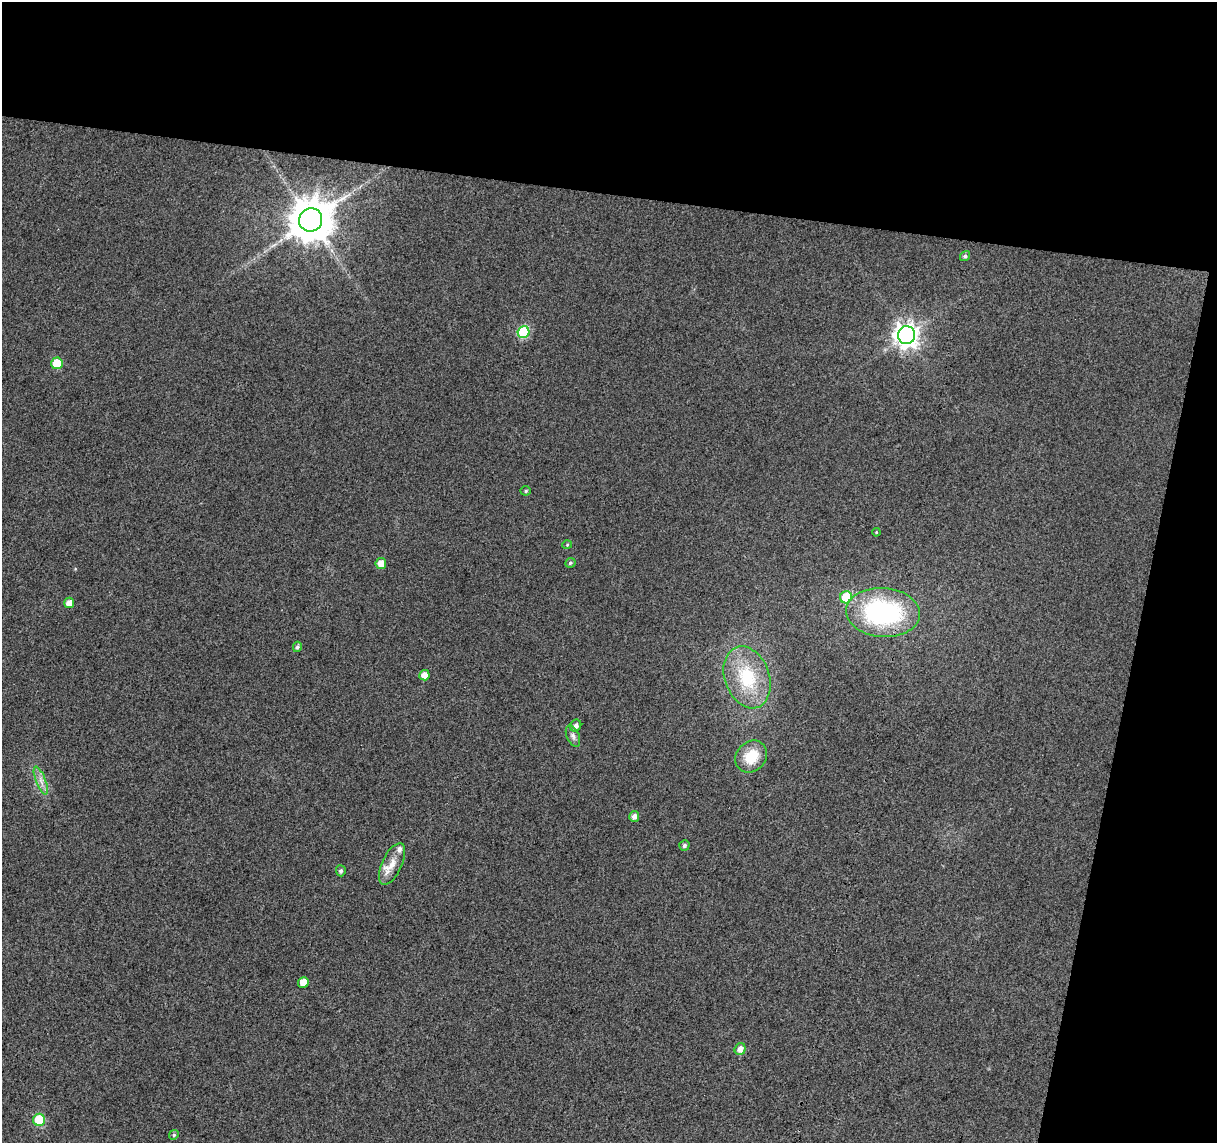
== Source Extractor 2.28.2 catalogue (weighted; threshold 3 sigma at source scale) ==
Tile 2 of 2 x 2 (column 2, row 1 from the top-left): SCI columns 1215-2429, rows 1269-2409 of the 2429 x 2522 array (HDU 1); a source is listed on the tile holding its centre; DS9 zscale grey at full resolution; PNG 1219 x 1145 px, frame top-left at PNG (2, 2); each listed source drawn as its Kron ellipse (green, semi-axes under 4 px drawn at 4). Shown black and unused: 23% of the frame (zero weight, under 3 of 4 exposures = <1% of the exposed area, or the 3 px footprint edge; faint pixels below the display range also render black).
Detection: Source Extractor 2.28.2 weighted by HDU 2 'WHT'; one run over the whole footprint, this tile lists its part. Background 0.035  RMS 0.011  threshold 0.0489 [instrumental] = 3 sigma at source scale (4.5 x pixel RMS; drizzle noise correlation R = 1.50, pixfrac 1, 0.0396/0.0396 arcsec/px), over >= 5 px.
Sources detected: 29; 1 inside a brighter listed object's ellipse — not listed separately; the other 28 listed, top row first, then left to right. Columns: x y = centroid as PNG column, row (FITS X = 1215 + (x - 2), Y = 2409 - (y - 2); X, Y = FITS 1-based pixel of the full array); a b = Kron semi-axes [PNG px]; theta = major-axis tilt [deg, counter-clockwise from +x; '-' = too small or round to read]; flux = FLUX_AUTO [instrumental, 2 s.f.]
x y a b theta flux
311 220 12 11 - 4100
965 256 5 4 - 2.6
523 332 6 6 - 77
907 335 9 8 - 920
57 363 6 5 - 30
526 491 5 4 - 1.8
876 532 4 3 - 0.9
567 545 5 4 - 1.3
381 563 5 5 - 11
570 563 5 5 - 2
846 597 6 5 - 40
69 603 5 5 - 8.5
883 612 37 24 -5 160
297 647 5 4 - 2.4
424 675 5 5 - 9
747 677 32 22 -70 63
576 726 6 5 - 4.3
573 736 11 6 -68 4.3
751 757 17 14 46 28
41 781 15 4 -68 6.4
634 816 5 5 - 5.3
684 845 5 5 - 2.5
392 864 22 10 65 14
341 871 5 5 - 2.3
303 982 5 5 - 12
740 1049 6 5 - 7.4
39 1120 6 6 - 59
174 1135 5 4 - 1.5